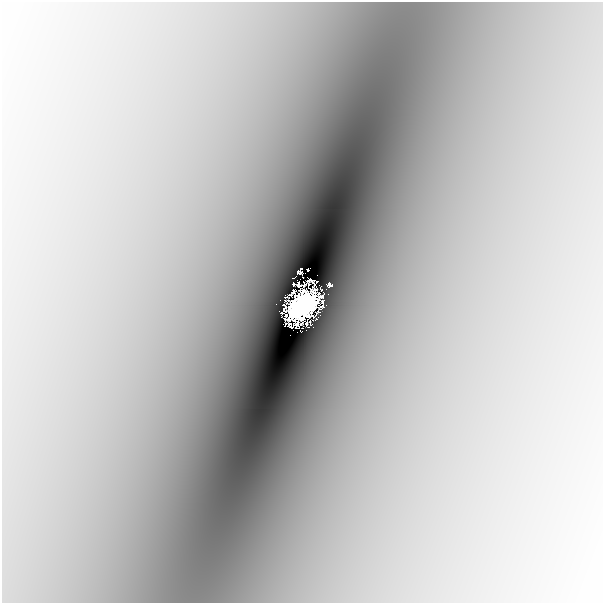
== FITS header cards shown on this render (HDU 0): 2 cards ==
NAXIS1  =                  601
NAXIS2  =                  601

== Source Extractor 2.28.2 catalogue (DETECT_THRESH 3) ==
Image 601 x 601 px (HDU 0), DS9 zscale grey, 1 PNG px = 1 image px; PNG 605 x 605 px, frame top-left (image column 1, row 601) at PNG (2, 2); no overlay
Background -0.00204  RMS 1.3e-04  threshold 3.82e-04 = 3 sigma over >= 5 px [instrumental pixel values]
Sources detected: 8; all 8 listed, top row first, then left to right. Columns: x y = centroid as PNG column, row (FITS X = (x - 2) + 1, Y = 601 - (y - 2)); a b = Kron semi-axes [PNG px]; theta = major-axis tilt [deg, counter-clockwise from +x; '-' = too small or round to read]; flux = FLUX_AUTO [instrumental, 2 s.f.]
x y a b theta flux
301 269 3 2 - 0.041
308 269 4 3 - 0.093
300 272 6 4 -9 0.12
303 277 2 2 - 0.0054
293 278 4 2 - 0.02
329 285 5 5 - 0.26
276 304 2 2 - 0.012
302 305 26 17 51 25